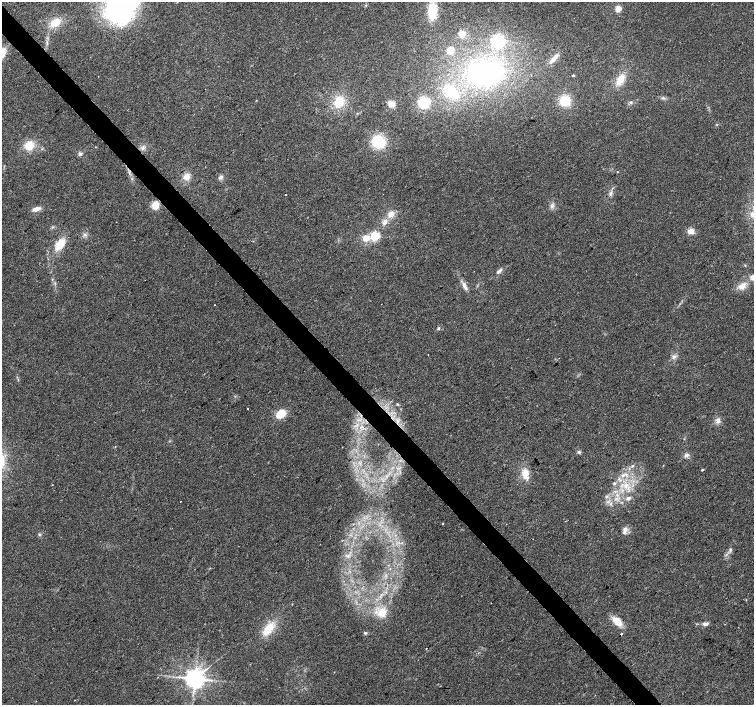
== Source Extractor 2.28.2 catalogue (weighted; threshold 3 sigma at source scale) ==
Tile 11 of 4 x 4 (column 3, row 3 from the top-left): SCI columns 3009-4511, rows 1618-3022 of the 6013 x 5980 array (HDU 1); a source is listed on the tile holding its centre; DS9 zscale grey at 2 x 2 block average (1 PNG px = mean of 2 x 2 image px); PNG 756 x 707 px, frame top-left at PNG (2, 2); no overlay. Shown black and unused: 4% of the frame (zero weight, under 2 of 3 exposures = <1% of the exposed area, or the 3 px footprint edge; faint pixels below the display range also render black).
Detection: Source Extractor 2.28.2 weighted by HDU 2 'WHT'; one run over the whole footprint, this tile lists its part. Background 0.0373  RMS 0.0076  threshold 0.0343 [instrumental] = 3 sigma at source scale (4.5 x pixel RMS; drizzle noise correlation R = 1.50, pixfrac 1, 0.0396/0.0396 arcsec/px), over >= 5 px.
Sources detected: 75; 3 cosmic-ray / hot-pixel residue — not listed; the other 72 listed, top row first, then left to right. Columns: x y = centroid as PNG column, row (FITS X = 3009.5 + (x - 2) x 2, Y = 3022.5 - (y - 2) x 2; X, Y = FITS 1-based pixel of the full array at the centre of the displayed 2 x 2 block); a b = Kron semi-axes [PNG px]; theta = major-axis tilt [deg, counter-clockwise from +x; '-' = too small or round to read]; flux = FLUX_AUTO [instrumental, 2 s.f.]
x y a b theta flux
120 6 36 28 88 340
618 9 5 4 - 16
432 11 13 7 88 66
56 22 11 8 29 29
462 34 7 6 - 12
498 40 4 4 - 460
450 50 6 6 - 20
554 58 13 5 50 13
485 73 38 29 11 310
573 75 3 2 - 1.7
620 80 14 8 63 24
451 92 19 11 -41 60
663 98 4 2 - 2.1
565 101 11 10 - 36
339 102 13 10 64 38
424 102 9 9 - 54
391 104 6 5 - 14
379 142 11 10 - 67
29 145 10 9 - 29
142 148 4 3 - 3.2
80 154 5 4 - 3.4
617 172 2 2 - 1
187 177 8 7 - 14
220 177 6 5 - 5.1
611 193 6 4 59 4.4
286 194 2 2 - 1.1
155 205 7 7 - 20
552 206 7 5 74 5.9
36 209 10 5 16 10
391 214 8 8 - 13
385 222 7 6 - 8.9
691 231 7 6 - 11
85 235 5 3 - 3.3
375 236 3 3 - 170
366 238 9 7 32 16
60 244 13 7 51 36
499 271 8 3 40 5.4
753 277 7 5 40 11
465 286 13 4 -62 8.5
742 286 11 6 35 15
214 305 2 2 - 1.3
438 328 4 3 - 2.1
428 355 2 2 - 0.75
674 357 6 4 41 5.2
397 404 3 3 - 1.6
248 408 2 2 - 3.5
281 414 9 7 35 40
718 421 6 4 7 5.2
579 452 5 3 - 2.9
686 455 7 5 18 5.5
633 466 4 3 - 2.4
702 470 3 2 - 2.2
525 474 10 7 89 21
623 475 6 4 24 5.6
614 483 4 4 - 3.1
626 485 8 6 45 13
615 491 4 3 - 2.6
606 496 5 3 - 2.9
628 498 6 4 27 6.2
442 524 3 2 - 0.95
624 532 8 5 63 7.5
39 534 4 3 - 2
730 550 5 3 - 3.1
348 556 4 3 - 3.1
292 604 3 2 - 0.71
382 613 10 9 - 27
617 621 13 7 -43 24
705 624 6 4 6 6.4
268 629 18 9 51 35
365 633 5 3 - 2.4
621 634 2 2 - 6.9
195 679 5 5 - 1700
Isophote crosses this tile's border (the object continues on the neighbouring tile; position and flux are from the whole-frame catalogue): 2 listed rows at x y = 120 6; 753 277
Diffuse or blended objects may show on this block-average render without a row.